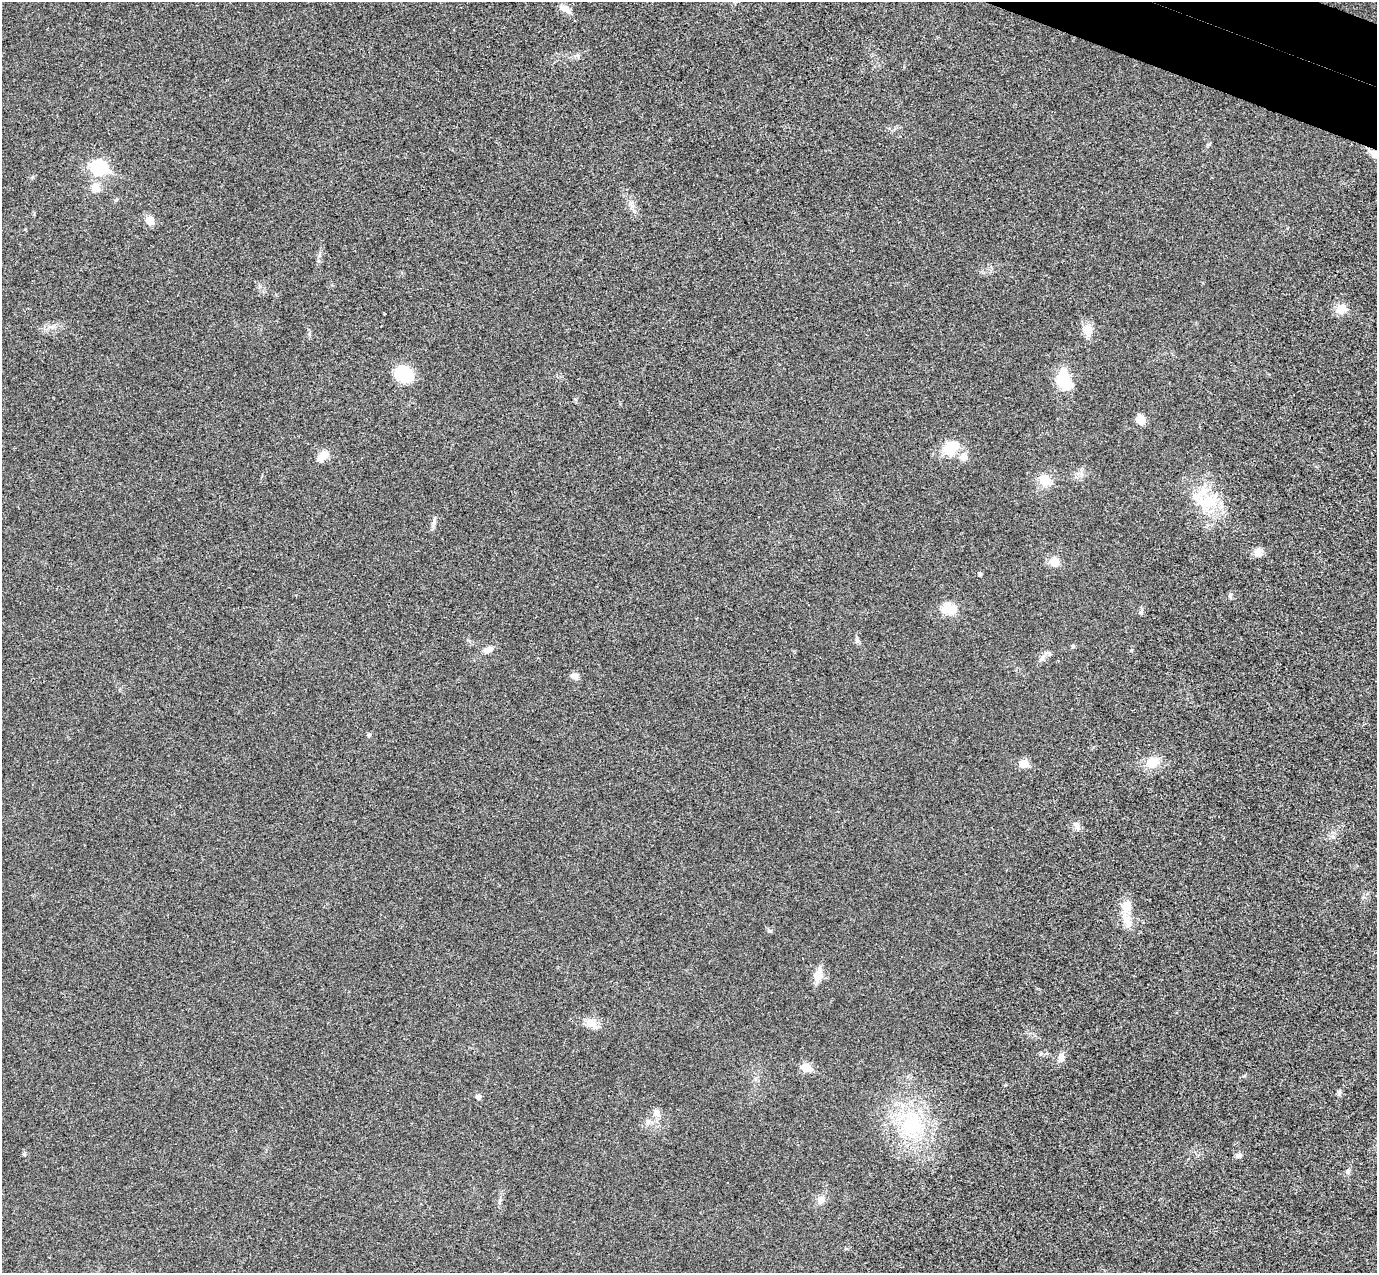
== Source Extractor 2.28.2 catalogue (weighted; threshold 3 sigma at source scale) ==
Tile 10 of 4 x 4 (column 2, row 3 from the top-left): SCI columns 1406-2780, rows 1595-2865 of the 5557 x 5599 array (HDU 1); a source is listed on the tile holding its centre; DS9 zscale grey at full resolution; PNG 1379 x 1275 px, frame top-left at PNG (2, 2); no overlay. Shown black and unused: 2% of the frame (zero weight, under 3 of 4 exposures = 6% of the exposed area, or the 3 px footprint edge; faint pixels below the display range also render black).
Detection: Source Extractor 2.28.2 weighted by HDU 2 'WHT'; one run over the whole footprint, this tile lists its part. Background 0.0192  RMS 0.0061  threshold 0.0275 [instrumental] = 3 sigma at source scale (4.5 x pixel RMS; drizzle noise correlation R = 1.50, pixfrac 1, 0.05/0.05 arcsec/px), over >= 5 px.
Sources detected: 46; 2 inside a brighter object's white glare — not listed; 1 inside a brighter listed object's ellipse — not listed separately; the other 43 listed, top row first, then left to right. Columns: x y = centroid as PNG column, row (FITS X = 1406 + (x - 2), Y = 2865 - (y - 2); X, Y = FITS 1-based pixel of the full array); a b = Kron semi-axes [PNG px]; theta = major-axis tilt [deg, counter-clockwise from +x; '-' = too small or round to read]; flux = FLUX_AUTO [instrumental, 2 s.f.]
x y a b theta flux
565 9 18 8 -31 4.3
1375 154 15 8 -34 4.9
99 167 8 7 - 100
95 188 6 6 - 11
631 203 7 4 89 1.6
150 220 10 8 -48 5.8
1341 309 13 12 - 6.7
1087 329 14 12 81 6
403 374 16 13 -26 31
1064 382 14 11 -42 22
1140 420 9 8 - 6.7
949 449 20 15 88 12
322 456 14 9 39 6.7
963 457 10 9 - 4.3
1045 480 17 14 -41 8.4
1206 502 33 17 -1 22
1258 552 10 9 - 4.6
1054 562 12 11 - 5.9
980 574 4 4 - 1.2
1230 596 8 5 64 1.3
949 608 19 15 -18 9.5
1141 612 6 4 0 0.95
1073 646 6 4 19 0.75
488 650 12 7 22 3.3
1042 658 11 4 57 1.9
574 676 12 7 -24 2.7
369 735 6 5 - 0.91
1152 762 17 12 24 9.2
1024 763 6 5 - 14
1076 826 11 5 -61 2.2
1126 908 20 13 74 8.6
818 975 15 8 74 8.3
591 1023 16 11 -30 5.7
1061 1057 12 8 83 3.6
806 1068 6 5 - 18
1339 1093 8 5 -74 1.3
478 1097 5 5 - 2.6
656 1112 11 9 -72 3.3
912 1125 37 29 69 47
24 1154 6 4 19 0.77
1239 1155 8 7 - 1.8
1348 1172 8 5 71 1.3
821 1199 10 9 - 3.7
Overlapping masked pixels (flux is a lower limit): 1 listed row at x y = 1375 154
Isophote crosses this tile's border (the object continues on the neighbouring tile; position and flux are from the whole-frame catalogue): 1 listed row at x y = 1375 154
Unlisted compact peaks at least as high as the median listed source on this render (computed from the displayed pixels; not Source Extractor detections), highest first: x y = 769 931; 578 56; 1131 650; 857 640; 1209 144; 309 334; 319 256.